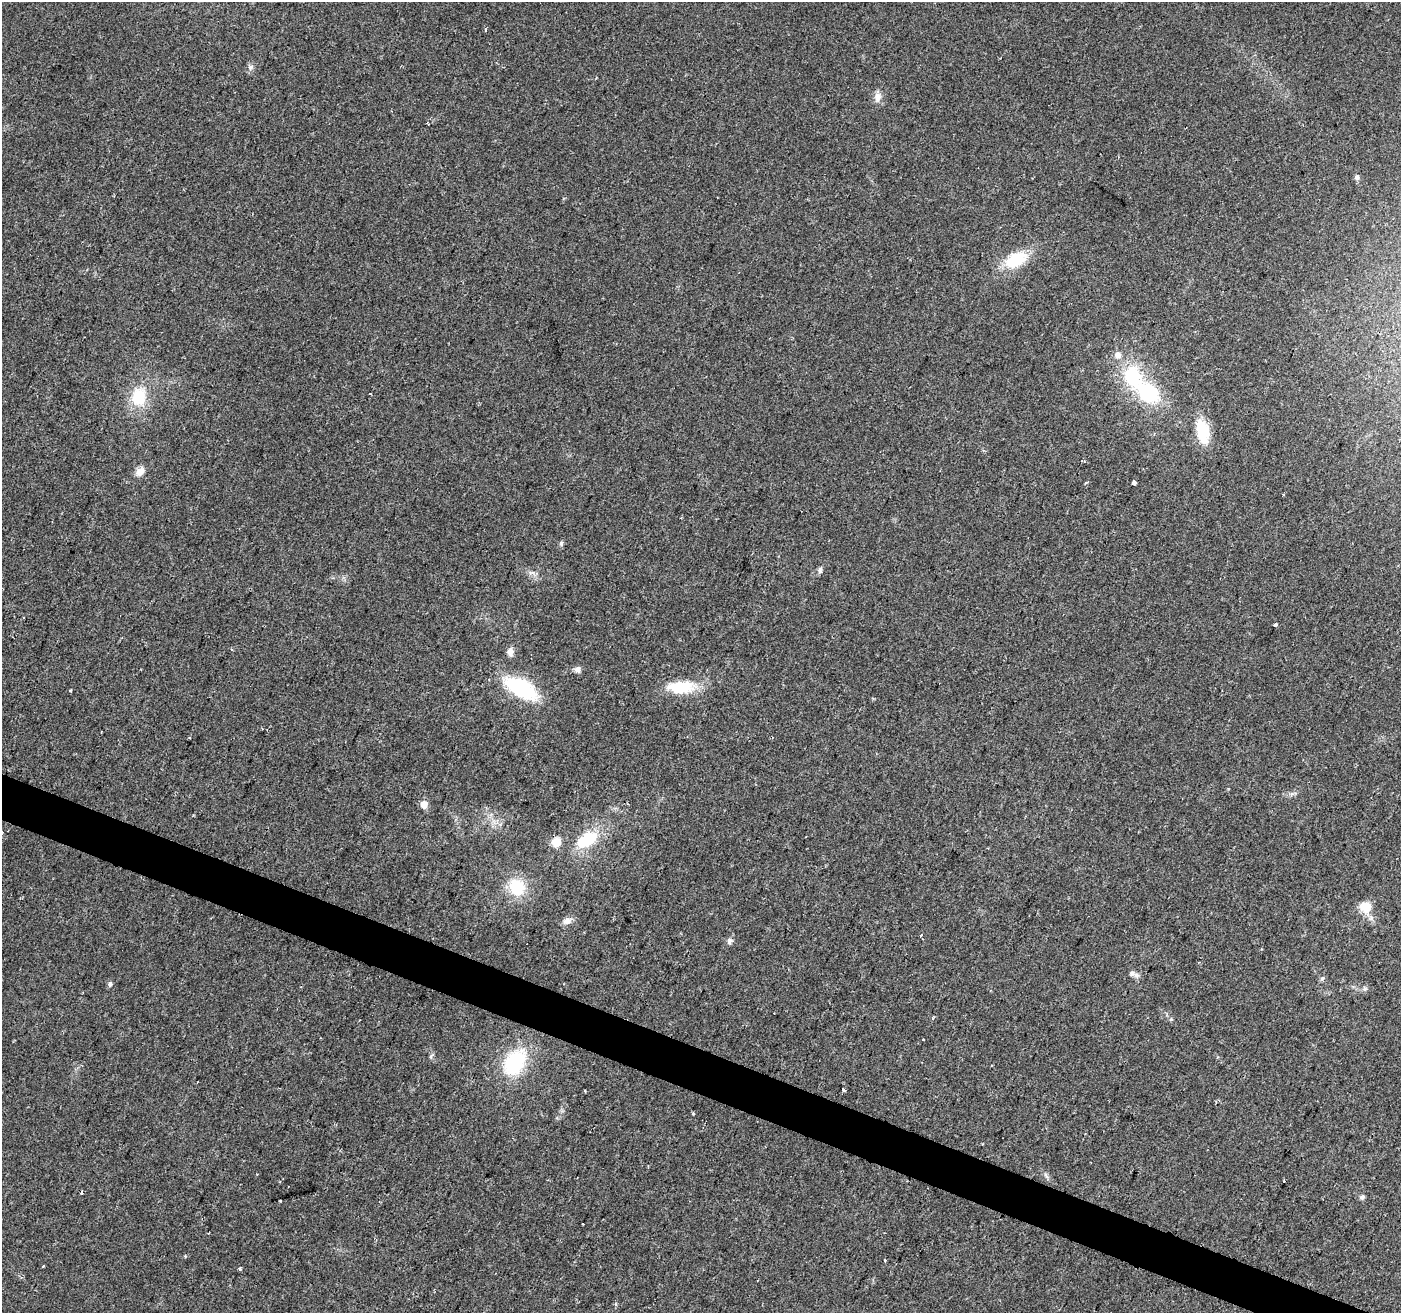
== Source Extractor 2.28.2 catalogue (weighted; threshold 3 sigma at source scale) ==
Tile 6 of 4 x 4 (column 2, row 2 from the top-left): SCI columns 1407-2805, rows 2899-4209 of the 5605 x 5730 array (HDU 1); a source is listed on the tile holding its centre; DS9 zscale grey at full resolution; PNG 1403 x 1315 px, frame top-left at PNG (2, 2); no overlay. Shown black and unused: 3% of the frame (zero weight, under 2 of 3 exposures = <1% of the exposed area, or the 3 px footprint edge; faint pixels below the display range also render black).
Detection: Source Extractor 2.28.2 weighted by HDU 2 'WHT'; one run over the whole footprint, this tile lists its part. Background 0.0584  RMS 0.0068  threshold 0.0307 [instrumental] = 3 sigma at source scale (4.5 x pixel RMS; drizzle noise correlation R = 1.50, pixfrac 1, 0.0396/0.0396 arcsec/px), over >= 5 px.
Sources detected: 51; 3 cosmic-ray / hot-pixel residue — not listed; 1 inside a brighter listed object's ellipse — not listed separately; the other 47 listed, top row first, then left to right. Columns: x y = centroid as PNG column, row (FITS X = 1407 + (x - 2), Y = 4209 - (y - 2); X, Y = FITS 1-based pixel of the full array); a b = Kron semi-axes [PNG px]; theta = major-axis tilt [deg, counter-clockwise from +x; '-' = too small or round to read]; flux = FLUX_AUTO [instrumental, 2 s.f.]
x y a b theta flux
486 29 4 3 - 1.4
251 67 8 8 - 2.3
878 97 12 9 85 4.7
1357 177 7 6 - 1.8
1016 260 26 15 29 27
1118 355 8 7 - 4.1
1148 392 28 18 -38 47
370 393 3 2 - 0.71
139 397 20 17 86 23
1202 431 29 14 -78 21
1083 461 7 2 -17 1.2
140 471 10 8 53 6.2
1134 482 4 3 - 42
1283 494 3 3 - 0.59
561 543 6 5 - 1.4
820 570 10 5 78 1.8
1275 625 3 3 - 4
510 652 11 8 -84 3.4
578 669 8 7 - 2.9
680 687 35 14 2 25
521 688 27 13 -29 70
70 691 3 3 - 1.1
424 804 5 5 - 11
587 839 24 14 31 28
556 842 5 5 - 30
517 887 17 15 -61 26
1365 907 14 12 -30 12
566 921 10 8 45 3.2
921 935 3 2 - 3.5
729 941 9 7 -86 2.1
1132 973 9 8 - 2.8
1322 978 7 5 67 1.3
110 984 7 5 79 1.5
1364 989 8 4 19 1.4
1171 1019 5 4 - 0.98
514 1063 28 19 56 50
843 1089 3 3 - 4.8
693 1114 4 3 - 0.77
1046 1176 10 4 -63 1.7
1362 1197 7 5 29 1.5
281 1200 2 2 - 0.82
582 1224 3 2 - 0.66
185 1256 4 3 - 0.74
885 1260 3 3 - 5.5
43 1266 3 2 - 0.93
240 1269 3 3 - 4.7
21 1277 5 3 - 0.86
Unlisted compact peaks at least as high as the median listed source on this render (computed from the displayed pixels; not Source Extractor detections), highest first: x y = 431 1056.